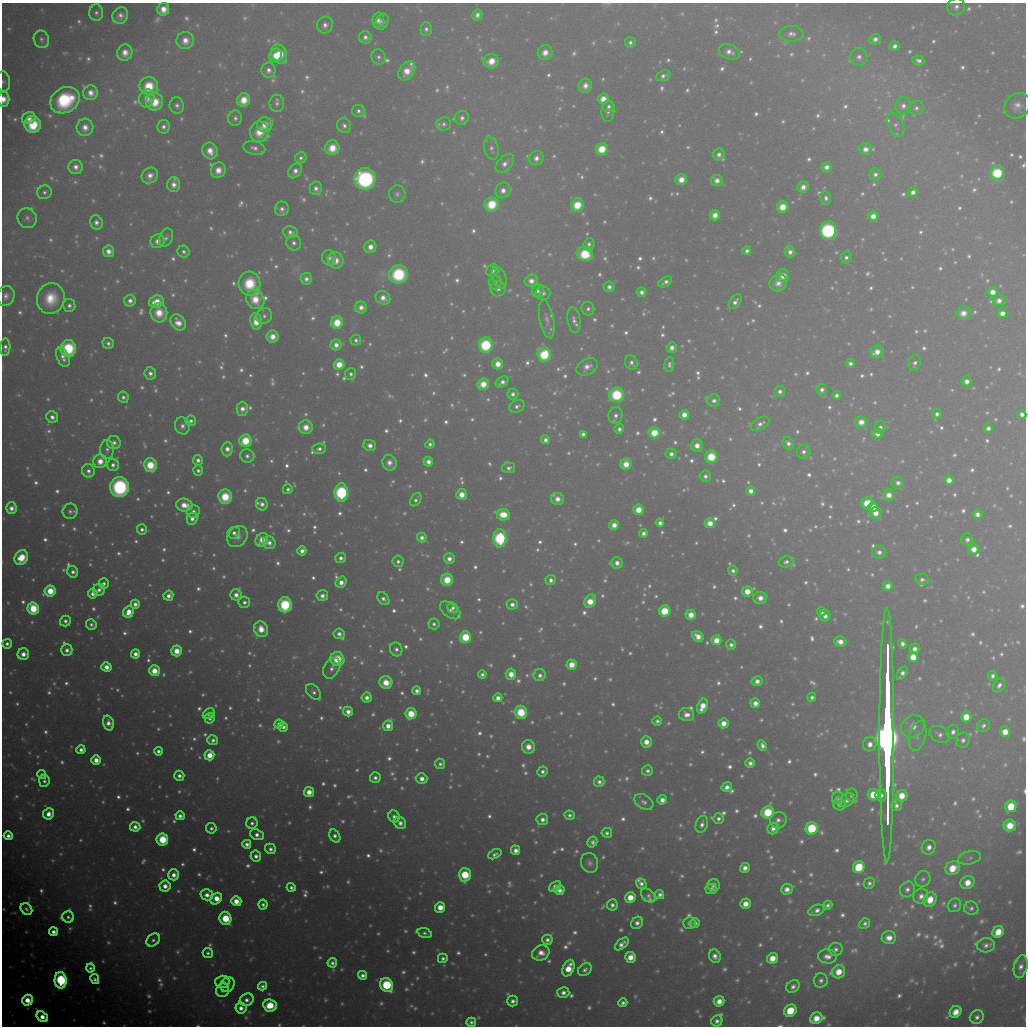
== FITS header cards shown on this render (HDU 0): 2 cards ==
NAXIS1  =                 1024 / Required FITS header
NAXIS2  =                 1024 / Required FITS header

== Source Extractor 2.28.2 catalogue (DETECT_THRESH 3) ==
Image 1024 x 1024 px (HDU 0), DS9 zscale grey, 1 PNG px = 1 image px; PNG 1028 x 1028 px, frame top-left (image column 1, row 1024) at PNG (2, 3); each listed source drawn as its Kron ellipse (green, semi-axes under 4 px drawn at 4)
Background 9890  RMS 58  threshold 173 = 3 sigma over >= 5 px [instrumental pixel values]
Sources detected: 1805; of the 1805, the 500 brightest by FLUX_AUTO listed and drawn (1305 fainter detections omitted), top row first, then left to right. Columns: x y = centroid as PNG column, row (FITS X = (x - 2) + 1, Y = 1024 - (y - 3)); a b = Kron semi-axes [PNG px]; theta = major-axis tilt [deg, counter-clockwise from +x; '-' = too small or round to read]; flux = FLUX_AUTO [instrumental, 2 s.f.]
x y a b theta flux
956 7 9 8 - 2.7e+04
163 9 6 6 - 5.8e+04
96 13 8 7 - 1.8e+04
477 15 5 5 - 2.4e+04
120 16 8 7 - 3.2e+04
378 20 8 5 78 2.5e+04
382 22 8 6 68 2.7e+04
325 25 8 8 - 2.7e+04
426 29 7 5 89 1.7e+04
791 34 12 8 1 2.9e+04
365 37 6 6 - 2.3e+04
41 39 9 7 -70 1.9e+04
875 39 6 5 - 2.3e+04
185 40 9 8 - 5.1e+04
630 43 5 5 - 1.7e+04
894 46 5 4 - 2.4e+04
545 52 7 7 - 5.0e+04
729 52 11 7 -19 3.2e+04
125 53 8 7 - 5.1e+04
279 54 10 7 -65 1.4e+05
276 55 7 6 - 6.5e+04
379 57 8 7 - 1.8e+04
859 57 9 8 - 2.7e+04
918 60 6 5 - 2.0e+04
491 61 8 7 - 7.7e+04
268 70 7 7 - 2.6e+04
407 71 11 7 57 7.5e+04
663 76 7 5 21 1.9e+04
3 82 10 7 -85 1.8e+04
149 86 9 9 - 1.8e+05
585 86 7 6 - 3.6e+04
91 93 7 7 - 4.4e+04
147 98 9 7 71 4.3e+04
4 99 7 5 -90 5.6e+04
603 99 5 5 - 5.9e+04
65 100 15 12 33 3.7e+05
244 100 7 6 - 7.9e+04
155 102 9 8 - 1.3e+05
277 103 9 7 89 1.7e+04
177 106 8 7 - 2.1e+04
609 106 6 6 - 1.6e+04
903 106 8 8 - 2.8e+04
1017 106 14 12 38 4.5e+04
916 108 7 6 - 1.6e+04
358 111 6 6 - 1.9e+04
608 112 10 6 84 2.0e+04
29 118 7 6 - 3.7e+04
235 118 7 7 - 1.8e+04
462 118 7 6 - 2.1e+04
33 124 8 8 - 2.2e+05
444 124 7 6 - 1.6e+04
265 125 8 7 - 6.1e+04
896 125 12 7 -65 2.1e+04
344 126 7 6 - 2.2e+04
85 127 9 8 - 4.7e+04
163 127 7 6 - 2.2e+04
259 132 10 9 - 9.2e+04
254 148 11 6 -14 2.6e+04
332 148 7 7 - 8.6e+04
491 148 11 7 -77 2.1e+04
602 149 6 5 - 1.4e+05
865 149 6 6 - 3.9e+04
210 151 8 7 - 5.7e+04
719 154 6 5 - 2.3e+04
301 158 6 5 - 1.6e+04
536 158 7 7 - 3.2e+04
505 163 11 7 47 3.2e+04
76 167 7 7 - 3.3e+04
827 167 5 5 - 3.0e+04
218 170 8 7 - 5.8e+04
295 171 8 6 51 3.1e+04
997 173 7 6 - 3.8e+05
875 174 6 6 - 1.9e+04
150 176 9 7 38 3.8e+04
365 179 10 10 - 8.7e+05
681 180 6 5 - 5.4e+04
717 180 6 5 - 3.6e+04
174 185 7 6 - 3.6e+04
803 187 6 5 - 3.7e+04
316 188 6 6 - 2.3e+04
503 190 8 7 - 3.6e+04
44 192 7 7 - 1.7e+04
913 192 5 5 - 2.7e+04
397 194 8 8 - 2.0e+04
826 198 7 5 -79 1.6e+04
492 204 7 7 - 1.7e+05
577 205 7 6 - 1.5e+05
783 207 6 5 - 8.7e+04
282 209 7 7 - 2.3e+04
715 215 5 5 - 5.0e+04
873 216 5 5 - 5.8e+04
27 218 10 9 - 2.4e+04
96 222 7 6 - 2.6e+04
828 230 9 8 - 7.9e+05
290 232 7 6 - 2.4e+04
166 238 9 6 65 1.7e+04
158 241 7 7 - 3.9e+04
294 243 7 7 - 2.2e+04
589 244 6 5 - 1.7e+04
370 247 6 6 - 4.5e+04
108 251 6 5 - 3.8e+04
747 251 4 4 - 1.8e+04
183 252 6 5 - 1.6e+04
790 252 5 5 - 2.8e+04
585 254 8 7 - 2.2e+05
846 257 6 5 - 1.6e+04
329 258 8 7 - 2.5e+04
336 260 8 7 - 5.5e+04
492 271 7 5 34 2.1e+04
398 274 9 9 - 3.4e+05
783 276 6 6 - 4.4e+04
499 278 11 6 -67 1.9e+04
306 279 6 5 - 2.4e+04
531 281 7 6 - 4.1e+04
665 282 7 4 32 2.2e+04
495 283 7 6 - 1.6e+04
778 283 9 8 - 4.1e+04
249 284 12 11 - 1.8e+05
609 287 5 5 - 2.1e+04
498 289 8 7 - 2.7e+04
538 291 6 5 - 1.6e+04
641 292 5 5 - 2.5e+04
992 292 5 5 - 5.0e+04
543 293 7 6 - 2.7e+04
6 296 10 8 77 2.7e+04
51 298 15 13 74 1.4e+05
383 298 7 6 - 4.0e+04
255 299 10 8 -55 9.1e+04
999 300 6 5 - 3.2e+04
130 301 6 5 - 2.8e+04
156 302 7 6 - 7.5e+04
735 302 8 5 54 2.5e+04
69 305 6 6 - 2.0e+04
361 307 6 6 - 3.4e+04
588 309 7 6 - 1.7e+04
159 313 9 8 - 9.0e+04
963 313 7 6 - 4.7e+04
1002 313 5 4 - 4.0e+04
264 316 8 7 - 2.1e+04
547 319 19 7 -79 2.7e+04
574 320 13 6 -81 2.5e+04
256 321 8 6 -81 9.0e+04
337 322 6 6 - 1.3e+05
178 323 9 6 -50 5.4e+04
272 337 6 6 - 5.3e+04
356 340 5 5 - 1.6e+04
108 343 6 5 - 2.0e+04
336 345 5 5 - 3.6e+04
486 345 8 6 84 4.7e+05
5 347 9 5 88 2.4e+04
68 348 8 7 - 3.7e+05
672 348 5 5 - 3.1e+04
877 352 6 6 - 4.8e+04
544 355 7 6 - 2.9e+05
63 357 10 6 -67 3.4e+04
631 363 7 6 - 2.0e+04
850 363 4 4 - 2.1e+04
915 363 8 6 68 1.7e+04
339 364 5 5 - 9.1e+04
498 364 5 5 - 6.3e+04
669 364 7 5 83 1.7e+04
587 367 11 7 30 3.9e+04
150 373 6 6 - 2.5e+04
351 374 6 5 - 1.7e+04
967 381 5 5 - 3.2e+04
502 382 7 5 36 2.8e+04
483 384 6 5 - 8.4e+04
822 390 5 5 - 2.2e+04
780 391 5 5 - 2.1e+04
513 394 6 5 - 2.2e+04
617 395 7 7 - 2.6e+05
836 395 4 4 - 1.9e+04
123 397 6 5 - 1.7e+04
714 401 6 6 - 2.3e+04
517 406 8 6 27 1.8e+04
242 409 7 6 - 3.8e+04
937 414 5 4 - 1.8e+04
1022 414 5 4 - 2.5e+04
616 415 8 7 - 2.4e+04
684 415 5 5 - 5.5e+04
52 417 6 5 - 2.7e+04
191 421 5 5 - 1.8e+04
861 422 6 6 - 5.2e+04
760 424 10 5 29 2.6e+04
183 426 8 7 - 2.6e+04
306 427 7 6 - 6.3e+04
880 427 6 6 - 1.7e+04
988 428 5 4 - 2.3e+04
619 429 5 5 - 1.9e+04
654 433 5 5 - 1.3e+05
583 434 4 4 - 2.0e+04
877 434 5 5 - 3.5e+04
545 440 4 4 - 2.5e+04
245 441 6 6 - 1.7e+05
114 443 7 6 - 2.4e+04
788 443 6 5 - 2.5e+04
430 444 4 4 - 1.7e+04
370 445 6 5 - 3.8e+04
697 445 6 6 - 4.9e+04
227 449 7 5 85 3.8e+04
319 449 7 5 7 2.1e+04
107 450 9 7 90 1.8e+04
804 452 7 6 - 2.1e+04
671 454 5 5 - 2.6e+04
247 456 7 6 - 2.0e+04
711 457 6 6 - 1.9e+05
198 460 5 5 - 2.3e+04
100 461 7 7 - 6.7e+04
428 462 5 5 - 3.3e+04
389 463 8 7 - 3.7e+04
626 464 5 5 - 7.6e+04
113 465 6 6 - 2.4e+04
150 465 7 6 - 1.4e+05
509 468 6 5 - 1.9e+04
198 470 5 5 - 1.7e+04
88 471 7 6 - 2.4e+04
705 476 6 5 - 1.9e+04
949 480 5 4 - 4.5e+04
898 483 6 6 - 2.4e+04
119 487 10 9 - 6.5e+05
288 489 5 5 - 1.7e+04
751 491 5 4 - 3.3e+04
341 493 9 6 89 6.4e+05
462 494 5 5 - 6.6e+04
889 495 6 5 - 4.8e+04
225 497 7 7 - 1.6e+05
557 499 6 6 - 4.3e+04
416 500 7 5 57 1.7e+04
867 503 6 5 - 1.0e+05
262 504 6 6 - 2.7e+04
184 505 8 6 -10 6.6e+04
873 507 5 4 - 4.9e+04
11 508 6 5 - 3.4e+04
639 510 5 5 - 9.5e+04
70 511 7 7 - 1.9e+04
193 511 6 6 - 2.1e+04
876 513 6 6 - 5.7e+04
978 514 5 4 - 2.7e+04
503 515 6 6 - 1.3e+05
192 519 6 5 - 2.7e+04
660 523 4 4 - 2.4e+04
710 523 5 5 - 6.1e+04
614 525 5 5 - 5.2e+04
142 529 5 5 - 1.8e+04
234 533 6 5 - 2.2e+04
643 533 4 4 - 2.4e+04
237 536 11 9 53 4.2e+04
422 538 5 5 - 2.6e+04
500 538 9 6 -90 6.4e+05
967 539 6 6 - 1.8e+04
262 540 7 5 56 7.1e+04
269 543 6 6 - 3.0e+04
974 549 5 5 - 5.0e+04
302 551 4 4 - 3.3e+04
879 552 7 6 - 2.5e+04
21 558 8 6 60 1.3e+05
341 558 5 5 - 2.2e+04
449 559 5 5 - 3.3e+04
398 561 6 5 - 1.8e+04
786 562 7 5 15 1.8e+04
617 563 6 6 - 3.5e+04
733 571 5 4 - 1.7e+04
73 572 6 5 - 2.1e+04
922 579 7 5 -12 1.7e+04
447 580 6 6 - 1.3e+05
551 580 5 5 - 2.3e+04
341 582 6 5 - 4.6e+04
104 583 5 5 - 1.7e+04
888 586 5 5 - 3.8e+04
99 590 6 6 - 2.4e+04
50 591 5 5 - 1.3e+05
747 591 5 5 - 7.6e+04
93 594 5 5 - 2.9e+04
236 595 5 5 - 3.6e+04
168 596 5 5 - 3.4e+04
322 596 5 5 - 3.0e+04
760 598 7 6 - 4.3e+04
383 599 7 5 -53 2.3e+04
590 601 7 5 62 1.0e+05
244 602 6 5 - 1.9e+04
135 604 4 4 - 2.6e+04
512 604 6 5 - 2.8e+04
285 605 7 7 - 3.7e+05
33 608 6 5 - 2.2e+05
453 608 6 5 - 1.7e+04
450 610 12 6 -37 2.9e+04
665 611 6 5 - 2.3e+05
821 611 4 4 - 2.7e+04
129 612 6 5 - 7.2e+04
691 615 5 5 - 6.3e+04
825 616 5 5 - 2.9e+04
65 621 5 5 - 2.2e+04
434 624 5 5 - 1.6e+04
91 625 5 5 - 1.7e+04
261 629 8 7 - 8.5e+04
339 634 5 5 - 2.7e+04
698 636 6 5 - 5.2e+04
465 637 6 5 - 2.3e+05
716 640 5 5 - 7.5e+04
840 642 6 5 - 4.4e+04
7 644 5 5 - 1.9e+04
902 644 5 4 - 2.0e+04
731 645 5 5 - 1.9e+04
396 649 7 6 - 2.1e+04
915 649 5 5 - 2.9e+04
67 650 6 6 - 2.8e+04
177 651 5 5 - 8.1e+04
23 654 6 5 - 4.3e+04
135 654 4 4 - 3.5e+04
913 657 5 5 - 8.5e+04
337 659 7 7 - 1.5e+05
572 665 5 5 - 9.4e+04
106 667 5 4 - 5.4e+04
332 668 11 7 59 3.0e+04
154 671 5 5 - 9.2e+04
902 673 7 4 54 2.5e+04
482 674 4 4 - 1.7e+04
511 674 5 5 - 6.9e+04
540 675 6 6 - 2.1e+04
992 676 5 4 - 1.7e+04
757 681 5 5 - 3.1e+04
386 682 6 6 - 9.0e+04
999 685 8 5 54 2.1e+04
417 691 4 4 - 2.4e+04
313 692 9 6 -48 2.0e+04
812 697 4 4 - 1.6e+04
367 698 5 5 - 3.3e+04
498 698 4 4 - 3.3e+04
755 703 5 4 - 3.9e+04
702 706 8 5 67 7.6e+04
348 711 5 5 - 4.1e+04
521 712 6 6 - 2.4e+05
209 714 6 4 39 2.0e+04
411 714 5 5 - 1.5e+05
686 715 8 6 -9 4.1e+04
966 717 5 5 - 9.1e+04
210 718 5 5 - 2.0e+04
657 721 4 4 - 1.6e+04
108 723 8 5 -73 3.9e+04
723 723 5 5 - 5.2e+04
279 724 4 4 - 3.3e+04
388 726 5 5 - 4.7e+04
913 726 12 10 43 6.1e+04
983 726 7 6 - 1.6e+04
283 727 5 4 - 2.3e+04
953 732 7 6 - 2.4e+04
1005 732 5 5 - 6.7e+04
940 734 10 8 -28 2.6e+04
887 735 127 7 90 1.6e+07
918 736 15 8 77 3.4e+04
213 740 5 4 - 2.1e+04
963 740 7 7 - 2.0e+04
646 742 6 5 - 5.3e+04
870 744 7 6 - 4.2e+04
762 745 5 4 - 2.3e+04
528 747 7 6 - 5.4e+04
81 750 4 4 - 2.6e+04
158 751 4 4 - 2.2e+04
209 755 5 5 - 8.5e+04
96 760 5 4 - 5.5e+04
750 763 5 4 - 2.3e+04
440 764 5 5 - 1.7e+04
543 771 5 5 - 1.8e+04
647 771 5 5 - 1.7e+04
42 775 4 4 - 1.6e+04
179 776 5 5 - 2.4e+04
375 778 5 5 - 2.2e+04
422 779 5 5 - 3.8e+04
44 781 6 5 - 1.8e+04
599 782 5 5 - 2.0e+04
727 787 5 5 - 3.0e+04
309 792 5 5 - 6.2e+04
852 795 6 6 - 2.0e+04
873 795 5 5 - 1.4e+05
881 795 5 5 - 2.4e+04
902 796 6 5 - 8.3e+04
837 798 6 5 - 1.9e+04
662 800 5 4 - 3.4e+04
847 800 8 6 45 2.0e+04
644 802 10 7 -31 2.1e+04
839 804 6 6 - 2.4e+04
896 806 5 5 - 2.1e+04
1011 806 6 5 - 1.5e+05
768 812 6 6 - 2.4e+05
48 814 5 5 - 4.8e+04
570 815 5 4 - 1.6e+04
180 816 4 4 - 2.5e+04
394 816 6 5 - 2.1e+04
542 819 6 6 - 2.8e+04
718 819 5 5 - 1.8e+04
778 820 8 8 - 2.6e+04
252 823 6 5 - 1.9e+04
400 823 6 5 - 2.9e+04
702 824 9 6 70 2.6e+04
1010 825 6 6 - 9.0e+04
135 827 5 5 - 2.9e+04
211 828 5 5 - 1.8e+04
812 828 6 6 - 4.1e+05
773 829 6 5 - 3.0e+04
607 833 5 5 - 1.7e+04
257 835 7 5 -23 2.9e+04
8 836 4 4 - 2.5e+04
335 836 7 5 -59 2.4e+04
162 839 6 5 - 2.3e+05
592 842 5 4 - 1.9e+04
247 844 4 4 - 2.5e+04
929 847 7 6 - 3.5e+04
270 849 5 5 - 2.1e+04
515 850 5 4 - 3.3e+04
495 854 7 4 26 1.8e+04
256 856 6 5 - 2.7e+04
970 858 11 6 13 1.7e+04
590 863 10 8 -69 2.4e+04
859 867 6 5 - 2.4e+05
745 868 5 5 - 3.3e+04
953 868 8 6 37 1.1e+05
174 875 5 5 - 3.7e+04
465 875 7 6 - 2.4e+05
923 879 8 7 - 1.7e+04
869 883 6 5 - 1.7e+04
967 883 7 6 - 7.6e+04
641 884 5 5 - 2.3e+04
713 885 6 6 - 3.0e+04
165 886 5 5 - 3.9e+04
291 887 4 4 - 1.8e+04
555 887 7 4 37 3.3e+04
711 889 5 5 - 2.5e+04
787 889 6 5 - 3.4e+04
907 889 8 7 - 2.4e+04
559 890 5 4 - 3.3e+04
660 894 4 4 - 1.9e+04
207 895 6 5 - 3.7e+04
648 895 8 6 -42 1.8e+04
921 896 8 7 - 3.3e+04
630 897 5 5 - 8.5e+04
216 899 6 5 - 7.8e+04
930 900 7 6 - 8.9e+04
236 901 5 5 - 6.8e+04
745 904 5 5 - 4.9e+04
263 905 5 4 - 1.8e+04
612 905 6 5 - 2.4e+04
827 905 5 4 - 1.6e+04
954 905 7 6 - 1.7e+04
440 907 5 5 - 6.2e+04
971 908 7 6 - 1.7e+04
26 909 6 5 - 1.6e+04
817 910 8 5 20 2.7e+04
68 917 6 5 - 1.6e+04
225 918 7 5 -69 2.3e+05
637 923 7 5 49 2.8e+04
689 923 6 6 - 2.2e+04
695 923 5 5 - 1.7e+04
865 923 6 5 - 1.6e+04
53 932 4 4 - 3.3e+04
998 932 6 5 - 9.1e+04
425 933 7 4 -18 1.7e+04
889 938 7 6 - 5.0e+04
153 940 7 5 41 1.6e+04
547 940 5 5 - 2.3e+04
622 944 8 4 41 3.2e+04
986 945 9 7 5 2.5e+04
836 949 6 6 - 1.9e+04
208 953 5 5 - 1.6e+04
541 953 9 7 29 5.5e+04
715 956 7 5 -67 3.1e+04
827 956 9 7 -5 3.7e+04
630 957 5 5 - 6.4e+04
443 958 5 4 - 1.8e+04
772 958 6 5 - 7.1e+04
332 963 4 4 - 2.0e+04
1021 967 11 6 76 3.2e+04
90 968 4 4 - 1.6e+04
568 968 9 5 66 1.0e+05
585 970 7 5 39 2.0e+04
839 972 7 6 - 8.4e+04
363 975 4 4 - 2.4e+04
95 979 5 4 - 1.8e+04
61 980 8 6 -88 8.3e+05
821 980 7 7 - 2.1e+04
222 982 7 6 - 2.2e+04
228 984 8 6 55 1.7e+04
387 985 7 6 - 4.9e+05
262 986 4 4 - 1.7e+04
793 986 7 5 39 2.5e+04
222 990 7 6 - 2.0e+04
563 993 6 5 - 2.9e+04
27 1000 5 5 - 7.9e+04
247 1000 7 6 - 2.9e+04
512 1001 5 5 - 2.5e+04
719 1001 5 5 - 5.2e+04
623 1003 4 4 - 1.9e+04
270 1005 7 6 - 1.7e+05
241 1008 5 5 - 3.6e+04
790 1011 7 5 43 1.4e+05
955 1012 6 5 - 6.4e+04
42 1017 6 4 -34 5.7e+04
977 1017 7 6 - 2.4e+04
816 1018 6 5 - 7.3e+04
717 1021 6 5 - 2.3e+04
471 1022 5 4 - 1.7e+04
At the frame edge (FLAGS 8, measured only in part): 2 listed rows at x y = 3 82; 4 99
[1305 fainter detections neither listed nor drawn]

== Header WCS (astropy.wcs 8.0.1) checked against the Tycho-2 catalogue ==
Header WCS as astropy/WCSLIB reads it (applying the file's SIP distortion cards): RA---TAN-SIP/DEC--TAN-SIP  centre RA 21:57:28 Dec +11:52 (329.37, +11.87 deg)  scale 31.6 arcsec/px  FOV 540.1' x 540.3'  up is +118 deg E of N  parity flipped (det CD > 0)
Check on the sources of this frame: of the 60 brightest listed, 50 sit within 47.5 arcsec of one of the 180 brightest Tycho-2 stars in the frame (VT <= 8.42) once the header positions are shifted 6.63 arcsec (5.75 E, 3.30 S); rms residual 18.97 arcsec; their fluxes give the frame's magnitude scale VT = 20.33 - 2.5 log10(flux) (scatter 0.25 mag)
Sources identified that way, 379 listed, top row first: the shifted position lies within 47.5 arcsec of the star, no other Tycho-2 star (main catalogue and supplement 1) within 95.0 arcsec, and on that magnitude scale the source's flux lands within +1.5 / -3 mag of the star's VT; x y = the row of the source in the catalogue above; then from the Tycho-2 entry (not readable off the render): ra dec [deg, ICRS J2000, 3 dp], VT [Tycho-2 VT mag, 2 dp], TYC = Tycho-2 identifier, HIP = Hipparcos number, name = IAU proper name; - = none
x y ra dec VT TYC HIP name
956 7 331.494 +6.354 10.06 564-1322-1 - -
163 9 334.855 +12.460 8.07 1145-232-1 110205 -
477 15 333.458 +10.073 9.10 1141-365-1 - -
378 20 333.840 +10.859 9.32 1141-428-1 - -
382 22 333.811 +10.831 9.39 1141-602-1 - -
325 25 334.032 +11.287 9.45 1145-623-1 - -
426 29 333.567 +10.525 9.51 1141-978-1 - -
791 34 331.983 +7.739 10.08 1136-624-1 - -
365 37 333.765 +11.029 9.08 1141-340-1 109863 -
875 39 331.583 +7.110 9.36 564-507-1 - -
185 40 334.516 +12.424 8.66 1145-650-1 - -
630 43 332.590 +9.008 9.51 1136-1165-1 - -
729 52 332.104 +8.289 9.67 1136-1232-1 - -
279 54 334.003 +11.760 7.28 1145-1024-1 109942 -
276 55 334.006 +11.796 8.40 1145-852-1 109946 -
379 57 333.552 +11.009 9.82 1141-728-1 - -
859 57 331.515 +7.307 9.71 564-131-1 - -
491 61 333.038 +10.155 8.13 1140-1217-1 109604 -
268 70 333.924 +11.911 9.04 1145-1049-1 - -
663 76 332.192 +8.897 9.43 1136-479-1 109314 -
585 86 332.445 +9.536 9.29 1140-742-1 - -
603 99 332.267 +9.451 7.94 1140-1451-1 109341 -
244 100 333.798 +12.228 7.96 1145-847-1 - -
277 103 333.624 +11.990 10.11 1145-745-1 - -
609 106 332.185 +9.442 9.45 1140-1483-1 - -
903 106 330.948 +7.166 9.47 564-345-1 - -
916 108 330.875 +7.076 10.01 564-1055-1 - -
358 111 333.218 +11.391 9.31 1145-651-1 109658 -
608 112 332.145 +9.469 9.88 1140-1454-1 - -
235 118 333.689 +12.372 9.77 1145-919-1 - -
462 118 332.718 +10.622 9.64 1140-909-1 - -
444 124 332.749 +10.789 9.91 1140-363-1 - -
265 125 333.513 +12.172 8.20 1145-1194-1 109772 -
896 125 330.832 +7.306 10.53 564-167-1 - -
259 132 333.479 +12.244 8.42 1145-848-1 - -
332 148 333.040 +11.748 8.17 1144-635-1 - -
491 148 332.358 +10.521 10.11 1140-346-1 - -
602 149 331.881 +9.671 7.03 1140-1408-1 109218 -
719 154 331.343 +8.790 9.38 1136-467-1 - -
301 158 333.096 +12.035 9.65 1144-1021-1 - -
536 158 332.086 +10.216 9.18 1140-204-1 - -
505 163 332.177 +10.487 9.44 1140-62-1 109305 -
827 167 330.791 +8.011 8.89 1135-1076-1 - -
218 170 333.355 +12.721 8.42 1145-406-1 109716 -
295 171 333.019 +12.130 8.99 1144-943-1 109597 -
997 173 330.033 +6.717 5.97 564-1847-1 108612 -
875 174 330.528 +7.664 9.38 1135-459-1 - -
365 179 332.656 +11.625 5.96 1144-1415-1 109471 -
717 180 331.146 +8.913 8.66 1135-34-1 108973 -
803 187 330.732 +8.274 8.88 1135-445-1 - -
316 188 332.793 +12.046 9.31 1144-1329-1 - -
503 190 331.975 +10.609 9.05 1140-937-1 - -
913 192 330.234 +7.448 8.80 564-3-1 108678 -
397 194 332.395 +11.443 10.91 1144-283-1 - -
492 204 331.914 +10.754 7.19 1140-823-1 109226 -
783 207 330.663 +8.515 7.87 1135-27-1 - -
282 209 332.776 +12.395 9.69 1144-906-1 109516 -
873 216 330.212 +7.852 7.99 1135-489-1 108663 -
828 230 330.288 +8.257 5.80 1135-877-1 108699 -
166 238 333.043 +13.415 10.11 1148-1241-1 - -
294 243 332.456 +12.446 9.69 1144-300-1 - -
589 244 331.188 +10.168 9.91 1139-1324-1 - -
370 247 332.098 +11.870 8.47 1144-1408-1 - -
747 251 330.470 +8.972 9.38 1135-132-1 - -
183 252 332.862 +13.334 9.62 1148-1495-1 - -
790 252 330.279 +8.644 8.92 1135-1052-1 108696 -
585 254 331.130 +10.240 7.03 1139-952-1 108963 -
846 257 330.002 +8.230 9.67 1135-699-1 - -
329 258 332.189 +12.237 9.80 1144-947-1 - -
336 260 332.137 +12.195 8.78 1144-976-1 - -
492 271 331.389 +11.026 9.31 1140-103-1 - -
398 274 331.761 +11.768 7.04 1144-731-1 109181 -
783 276 330.122 +8.796 9.16 1135-402-1 - -
499 278 331.314 +11.000 10.75 1140-213-1 - -
306 279 332.119 +12.501 9.27 1144-1058-1 - -
665 282 330.567 +9.725 9.52 1139-1438-1 - -
495 283 331.280 +11.055 9.94 1140-343-1 - -
778 283 330.083 +8.864 9.89 1135-186-1 - -
249 284 332.326 +12.959 8.25 1144-1158-1 - -
498 289 331.222 +11.057 9.65 1139-348-1 - -
538 291 331.035 +10.758 10.01 1139-938-1 - -
641 292 330.587 +9.959 9.34 1139-435-1 - -
992 292 329.124 +7.242 8.54 557-409-1 - -
383 298 331.643 +11.988 8.97 1144-1048-1 - -
255 299 332.174 +12.981 8.45 1144-288-1 - -
999 300 329.030 +7.228 9.31 557-67-1 - -
735 302 330.115 +9.279 9.43 1135-394-1 108633 -
361 307 331.658 +12.197 9.12 1144-950-1 109154 -
588 309 330.682 +10.443 9.85 1139-593-1 - -
159 313 332.483 +13.780 8.68 1148-1491-1 - -
963 313 329.078 +7.554 9.29 1122-360-1 108286 -
1002 313 328.917 +7.254 8.76 557-367-1 108239 -
264 316 332.003 +12.982 10.29 1144-94-1 - -
256 321 331.992 +13.069 7.82 1144-1020-1 109251 -
337 322 331.641 +12.445 7.25 1144-338-1 109147 -
178 323 332.315 +13.671 8.69 1148-724-1 109355 -
272 337 331.806 +13.002 8.73 1144-920-1 - -
356 340 331.420 +12.377 9.65 1144-1224-1 109067 -
108 343 332.458 +14.300 9.73 1148-1409-1 - -
336 345 331.467 +12.547 8.73 1144-462-1 109086 -
486 345 330.829 +11.387 5.81 1143-506-1 108875 -
672 348 330.025 +9.954 9.04 1139-1487-1 - -
877 352 329.133 +8.378 8.87 1122-558-1 - -
544 355 330.506 +10.974 6.35 1139-756-1 108766 -
631 363 330.078 +10.329 9.56 1139-1336-1 - -
850 363 329.152 +8.634 9.23 1122-8-1 - -
339 364 331.300 +12.605 7.53 1144-1268-1 109024 -
498 364 330.628 +11.371 8.12 1143-1366-1 108806 -
587 367 330.230 +10.694 9.75 1139-291-1 108674 -
150 373 332.039 +14.102 9.32 1148-739-1 - -
351 374 331.175 +12.555 9.61 1143-391-1 - -
967 381 328.531 +7.808 9.04 1122-270-1 - -
502 382 330.467 +11.409 9.27 1143-1146-1 - -
483 384 330.530 +11.568 7.84 1143-1548-1 - -
822 390 329.066 +8.963 9.42 1122-123-1 - -
780 391 329.226 +9.296 9.56 1122-155-1 - -
513 394 330.326 +11.381 9.50 1143-210-1 - -
617 395 329.882 +10.576 7.18 1139-929-1 108566 -
836 395 328.959 +8.872 9.29 1122-271-1 - -
123 397 331.965 +14.411 9.76 1148-1015-1 - -
714 401 329.428 +9.846 9.67 1139-821-1 - -
242 409 331.362 +13.538 8.89 1148-1117-1 - -
937 414 328.398 +8.171 9.43 1122-1012-1 - -
1022 414 328.045 +7.516 9.13 1122-920-1 - -
684 415 329.441 +10.133 8.13 1139-161-1 108413 -
191 421 331.486 +13.988 9.48 1148-874-1 - -
760 424 329.052 +9.584 9.65 1126-1606-1 - -
183 426 331.482 +14.073 10.15 1148-581-1 - -
306 427 330.942 +13.125 8.57 1147-326-1 108919 -
880 427 328.527 +8.663 10.19 1122-130-1 - -
988 428 328.074 +7.831 9.56 1122-1192-1 - -
619 429 329.600 +10.698 9.55 1139-707-1 - -
654 433 329.424 +10.440 7.34 1139-966-1 108408 -
583 434 329.712 +11.000 9.23 1139-246-1 - -
877 434 328.487 +8.711 8.75 1122-1459-1 - -
545 440 329.826 +11.315 9.12 1143-602-1 - -
114 443 331.642 +14.671 9.59 1148-46-1 - -
788 443 328.779 +9.443 9.34 1126-1346-1 108187 -
370 445 330.524 +12.705 8.67 1143-619-1 108775 -
697 445 329.145 +10.162 8.78 1126-1571-1 - -
227 449 331.107 +13.824 8.76 1147-1591-1 - -
804 452 328.651 +9.359 10.05 1122-181-1 - -
671 454 329.186 +10.396 9.47 1126-1659-1 - -
247 456 330.964 +13.699 9.83 1147-84-1 - -
711 457 328.996 +10.097 7.17 1126-448-1 108263 -
198 460 331.141 +14.097 9.04 1147-1503-1 - -
100 461 331.553 +14.858 8.30 1148-1295-1 - -
428 462 330.147 +12.316 8.98 1143-1525-1 - -
389 463 330.305 +12.623 9.71 1143-231-1 - -
626 464 329.293 +10.790 8.23 1126-1585-1 - -
113 465 331.470 +14.775 9.38 1148-60-1 109088 -
150 465 331.308 +14.486 7.59 1148-1375-1 109030 -
198 470 331.058 +14.140 9.48 1147-1174-1 - -
88 471 331.527 +14.988 9.65 1148-676-1 - -
705 476 328.867 +10.223 10.01 1126-396-1 - -
898 483 328.017 +8.754 9.77 1122-1353-1 - -
119 487 331.264 +14.816 6.60 1147-277-1 109009 -
288 489 330.525 +13.522 9.59 1147-418-1 - -
751 491 328.561 +9.930 8.85 1126-511-1 - -
341 493 330.272 +13.120 5.64 1143-1614-1 108693 -
462 494 329.744 +12.194 8.32 1143-700-1 - -
225 497 330.733 +14.039 7.68 1147-981-1 108843 -
557 499 329.306 +11.466 8.99 1130-1729-1 108367 -
416 500 329.895 +12.575 9.76 1143-1029-1 - -
262 504 330.516 +13.783 9.41 1147-1625-1 - -
873 507 327.927 +9.042 8.41 1122-759-1 107902 -
11 508 331.560 +15.737 9.26 1680-66-1 - -
639 510 328.881 +10.880 7.83 1126-16-1 108228 -
70 511 331.280 +15.298 10.60 1680-1947-1 - -
193 511 330.750 +14.345 9.86 1147-127-1 - -
876 513 327.871 +9.050 8.72 1122-865-1 - -
192 519 330.698 +14.386 9.18 1147-1635-1 - -
660 523 328.686 +10.768 9.10 1126-918-1 - -
710 523 328.476 +10.380 8.40 1126-843-1 - -
614 525 328.861 +11.133 8.42 1126-988-1 - -
142 529 330.828 +14.819 9.41 1147-487-1 - -
234 533 330.408 +14.121 9.59 1147-797-1 - -
643 533 328.673 +10.938 9.06 1126-1161-1 - -
422 538 329.570 +12.682 9.19 1143-89-1 - -
500 538 329.235 +12.076 5.54 1130-1972-1 108339 -
967 539 327.286 +8.443 10.01 1121-436-1 - -
262 540 330.232 +13.931 8.46 1147-1554-1 - -
269 543 330.177 +13.887 9.65 1147-1401-1 - -
974 549 327.183 +8.435 8.74 1121-640-1 - -
302 551 329.973 +13.668 8.97 1147-186-1 - -
341 558 329.751 +13.397 9.30 1147-1056-1 - -
449 559 329.286 +12.554 9.19 1130-1806-1 - -
398 561 329.480 +12.964 9.69 1143-701-1 108432 -
617 563 328.549 +11.266 9.03 1130-1398-1 - -
733 571 328.005 +10.395 9.43 1126-572-1 - -
73 572 330.785 +15.529 9.75 1680-30-1 - -
447 580 329.127 +12.659 7.86 1130-1661-1 108307 -
551 580 328.688 +11.853 9.33 1130-910-1 - -
341 582 329.554 +13.494 8.59 1147-676-1 - -
104 583 330.558 +15.337 9.91 1680-1993-1 - -
888 586 327.245 +9.253 9.14 1121-1093-1 107698 -
99 590 330.528 +15.400 9.49 1680-1619-1 - -
50 591 330.729 +15.782 7.30 1680-33-1 108842 -
747 591 327.781 +10.368 7.93 1126-1094-1 107858 -
93 594 330.523 +15.466 9.11 1680-1741-1 - -
168 596 330.182 +14.889 8.82 1147-731-1 - -
322 596 329.527 +13.695 9.45 1147-116-1 - -
760 598 327.674 +10.292 9.35 1126-794-1 - -
383 599 329.249 +13.233 9.71 1134-2137-1 - -
590 601 328.354 +11.634 7.92 1130-768-1 108051 -
244 602 329.806 +14.327 9.79 1147-559-1 - -
135 604 330.257 +15.181 9.05 1680-1954-1 108686 -
512 604 328.656 +12.253 9.21 1130-1130-1 - -
33 608 330.660 +15.986 6.68 1680-609-1 108814 -
453 608 328.878 +12.730 9.86 1130-317-1 - -
450 610 328.870 +12.762 9.83 1130-914-1 - -
665 611 327.966 +11.091 6.68 1126-413-1 107919 -
821 611 327.316 +9.872 9.35 1125-1511-1 - -
691 615 327.828 +10.902 8.34 1126-443-1 - -
825 616 327.265 +9.862 9.08 1125-1549-1 - -
65 621 330.422 +15.790 9.42 1680-250-1 - -
339 634 329.151 +13.721 9.30 1134-2026-1 - -
698 636 327.624 +10.935 8.71 1126-185-1 107811 -
465 637 328.592 +12.751 6.61 1130-233-1 108127 -
716 640 327.521 +10.807 7.88 1126-200-1 107780 -
840 642 326.999 +9.846 8.81 1125-2072-1 - -
7 644 330.489 +16.332 9.81 1680-935-1 - -
902 644 326.727 +9.372 9.80 1121-99-1 - -
731 645 327.425 +10.712 9.54 1125-171-1 - -
915 649 326.639 +9.299 9.28 1121-541-1 - -
67 650 330.181 +15.899 9.38 1680-207-1 - -
177 651 329.704 +15.054 8.07 1679-2075-1 108498 -
23 654 330.335 +16.250 9.20 1680-477-1 - -
135 654 329.857 +15.384 8.81 1679-1903-1 - -
913 657 326.581 +9.342 7.67 1121-767-1 107495 -
337 659 328.956 +13.839 7.86 1134-801-1 108249 -
572 665 327.928 +12.036 7.63 1130-1171-1 107903 -
106 667 329.875 +15.662 8.21 1679-1151-1 108563 -
154 671 329.639 +15.307 7.91 1679-1928-1 108483 -
902 673 326.500 +9.491 9.74 1125-603-1 - -
482 674 328.224 +12.772 9.57 1130-1034-1 - -
511 674 328.105 +12.547 8.29 1130-1367-1 - -
540 675 327.976 +12.327 9.64 1130-513-1 - -
992 676 326.111 +8.803 9.47 1121-887-1 - -
757 681 327.027 +10.656 8.98 1125-883-1 - -
417 691 328.367 +13.351 9.42 1134-1772-1 - -
313 692 328.787 +14.157 10.15 1134-788-1 - -
812 697 326.676 +10.295 9.62 1125-408-1 - -
367 698 328.523 +13.767 9.10 1134-1030-1 - -
498 698 327.971 +12.747 8.74 1130-61-1 - -
755 703 326.860 +10.760 8.69 1125-1069-1 - -
702 706 327.059 +11.178 8.21 1125-214-1 107647 -
411 714 328.208 +13.489 7.47 1134-1169-1 108002 -
966 717 325.893 +9.172 7.87 1121-1053-1 - -
210 718 329.020 +15.072 9.74 1679-1793-1 - -
657 721 327.123 +11.597 9.84 1129-139-1 - -
108 723 329.415 +15.878 9.55 1679-741-1 - -
723 723 326.832 +11.089 8.59 1125-836-1 - -
279 724 328.681 +14.558 9.21 1134-190-1 108153 -
388 726 328.207 +13.716 8.54 1134-1734-1 108001 -
913 726 326.032 +9.624 9.67 1125-41-1 - -
283 727 328.640 +14.535 9.24 1134-414-1 108139 -
953 732 325.829 +9.337 9.58 1121-57-1 - -
1005 732 325.619 +8.931 8.31 1121-1005-1 107169 -
940 734 325.859 +9.449 9.77 1125-295-1 - -
646 742 327.003 +11.766 8.91 1129-1655-1 107628 -
870 744 326.068 +10.034 8.81 1125-2001-1 - -
528 747 327.451 +12.707 9.76 1130-312-1 - -
81 750 329.316 +16.198 9.09 1679-883-1 - -
209 755 328.724 +15.226 7.77 1679-1714-1 108166 -
750 763 326.406 +11.042 9.78 1125-262-1 - -
440 764 327.683 +13.466 9.81 1134-1598-1 - -
543 771 327.195 +12.696 9.64 1129-1861-1 - -
647 771 326.768 +11.874 10.53 1129-1223-1 - -
42 775 329.283 +16.602 9.56 1679-14-1 108360 -
179 776 328.688 +15.542 9.52 1679-1076-1 108157 -
375 778 327.845 +14.027 9.74 1134-828-1 - -
422 779 327.642 +13.668 9.02 1134-1771-1 - -
44 781 329.219 +16.609 9.93 1679-74-1 - -
599 782 326.879 +12.296 9.77 1129-1495-1 - -
309 792 328.008 +14.601 8.42 1134-1225-1 107932 -
852 795 325.738 +10.380 9.72 1125-938-1 - -
873 795 325.654 +10.208 7.59 1125-1349-1 107184 -
881 795 325.619 +10.152 9.68 1125-1675-1 - -
902 796 325.532 +9.992 8.47 1125-1426-1 - -
837 798 325.774 +10.501 9.43 1125-201-1 - -
662 800 326.475 +11.877 8.86 1129-1994-1 107461 -
847 800 325.717 +10.439 9.55 1125-1007-1 - -
839 804 325.716 +10.512 9.33 1125-1586-1 - -
896 806 325.475 +10.073 9.42 1124-45-1 - -
1011 806 325.008 +9.185 6.99 1120-161-1 106981 -
768 812 325.943 +11.101 7.31 1125-772-1 107280 -
570 815 326.735 +12.663 9.72 1129-1202-1 - -
180 816 328.360 +15.699 9.41 1679-1493-1 - -
394 816 327.453 +14.038 9.72 1134-1629-1 107759 -
542 819 326.812 +12.891 9.42 1129-124-1 - -
718 819 326.095 +11.513 10.22 1129-269-1 - -
778 820 325.842 +11.054 9.81 1125-1925-1 - -
252 823 327.998 +15.172 9.85 1666-1160-1 - -
400 823 327.375 +14.016 9.94 1133-1681-1 - -
135 827 328.463 +16.093 9.65 1679-625-1 - -
211 828 328.127 +15.507 9.69 1679-1351-1 - -
812 828 325.637 +10.824 6.03 1125-925-1 107173 -
773 829 325.793 +11.127 9.33 1125-1382-1 - -
607 833 326.439 +12.444 9.66 1129-1647-1 - -
257 835 327.885 +15.180 9.53 1666-1412-1 - -
8 836 328.931 +17.109 9.10 1683-182-1 108246 -
335 836 327.548 +14.578 9.62 1134-354-1 - -
162 839 328.243 +15.932 7.02 1679-1445-1 108012 -
247 844 327.848 +15.296 9.28 1666-803-1 - -
929 847 325.015 +9.987 8.96 1124-904-1 - -
270 849 327.711 +15.131 9.49 1666-977-1 107838 -
515 850 326.676 +13.226 8.94 1133-839-1 - -
256 856 327.715 +15.274 9.20 1666-1132-1 - -
590 863 326.269 +12.699 10.53 1129-1677-1 107390 -
859 867 325.139 +10.612 7.03 1124-401-1 107028 -
745 868 325.597 +11.505 8.92 1129-433-1 - -
953 868 324.754 +9.888 7.96 1124-1088-1 106895 -
174 875 327.911 +15.988 9.41 1666-752-1 - -
465 875 326.693 +13.720 6.70 1133-1901-1 107531 -
923 879 324.788 +10.162 10.38 1124-2099-1 - -
869 883 324.971 +10.595 9.97 1124-473-1 - -
967 883 324.581 +9.826 8.42 1124-1552-1 - -
641 884 325.892 +12.377 9.68 1129-1368-1 - -
713 885 325.587 +11.818 9.98 1129-1921-1 107157 -
165 886 327.856 +16.100 9.43 1666-644-1 - -
291 887 327.314 +15.124 9.78 1666-1105-1 - -
555 887 326.224 +13.062 9.02 1129-572-1 107375 -
711 889 325.562 +11.853 9.86 1129-1680-1 - -
787 889 325.256 +11.263 9.32 1128-1642-1 107062 -
907 889 324.769 +10.322 9.71 1124-1832-1 - -
559 890 326.177 +13.043 9.32 1129-1881-1 - -
660 894 325.731 +12.276 9.54 1129-1271-1 - -
648 895 325.771 +12.370 11.13 1129-925-1 - -
921 896 324.660 +10.244 9.47 1124-1906-1 - -
630 897 325.827 +12.518 7.90 1129-1437-1 107246 -
216 899 327.540 +15.751 8.01 1666-23-1 107790 -
236 901 327.434 +15.608 8.35 1666-206-1 107753 -
745 904 325.308 +11.643 8.44 1128-960-1 - -
612 905 325.842 +12.689 9.74 1129-466-1 - -
827 905 324.964 +11.010 9.49 1124-957-1 - -
954 905 324.453 +10.020 9.94 1124-384-1 - -
971 908 324.364 +9.901 10.06 1124-1144-1 - -
68 917 328.017 +16.974 9.78 1683-1731-1 - -
225 918 327.340 +15.761 6.94 1666-733-1 107726 -
637 923 325.596 +12.567 9.25 1129-928-1 - -
689 923 325.381 +12.160 9.90 1128-1547-1 - -
695 923 325.357 +12.114 9.99 1128-1929-1 - -
865 923 324.671 +10.792 9.76 1124-1187-1 - -
53 932 327.959 +17.147 8.81 1670-902-1 107917 -
998 932 324.071 +9.785 7.94 1124-1296-1 106666 -
425 933 326.392 +14.269 10.20 1133-1587-1 - -
153 940 327.469 +16.408 10.19 1666-518-1 - -
547 940 325.829 +13.336 9.71 1133-541-1 - -
622 944 325.489 +12.781 9.10 1128-713-1 - -
836 949 324.582 +11.120 9.94 1124-5-1 - -
208 953 327.134 +16.036 9.74 1666-345-1 - -
630 957 325.349 +12.756 8.46 1128-607-1 107085 -
443 958 326.111 +14.226 9.77 1133-1929-1 - -
772 958 324.765 +11.650 8.32 1128-1656-1 106902 -
332 963 326.534 +15.106 9.85 1666-1195-1 - -
1021 967 323.710 +9.749 9.49 1124-1598-1 - -
90 968 327.508 +17.005 10.00 1670-86-1 - -
568 968 325.511 +13.289 8.27 1132-1070-1 107131 -
839 972 324.392 +11.187 8.31 1124-939-1 106760 -
363 975 326.307 +14.920 9.40 1133-234-1 107401 -
61 980 327.536 +17.286 5.38 1670-919-1 107788 -
821 980 324.396 +11.361 9.89 1128-646-1 - -
222 982 326.842 +16.037 9.75 1666-664-1 - -
387 985 326.131 +14.772 6.02 1133-1258-1 107350 -
262 986 326.637 +15.742 9.39 1666-447-1 - -
222 990 326.770 +16.071 10.01 1666-409-1 - -
563 993 325.341 +13.420 9.35 1132-500-1 - -
247 1000 326.594 +15.921 9.43 1666-54-1 - -
512 1001 325.482 +13.851 9.47 1132-1278-1 - -
719 1001 324.638 +12.238 8.92 1128-1479-1 - -
623 1003 325.018 +12.996 9.97 1128-81-1 - -
241 1008 326.551 +15.998 9.23 1666-337-1 107482 -
790 1011 324.277 +11.719 7.25 1128-522-1 106725 -
955 1012 323.609 +10.435 8.15 1123-636-1 106516 -
42 1017 327.317 +17.573 8.52 1670-488-1 107720 -
816 1018 324.113 +11.545 8.65 1128-384-1 - -
717 1021 324.492 +12.334 9.61 1128-603-1 - -
471 1022 325.482 +14.257 9.62 1132-1181-1 - -